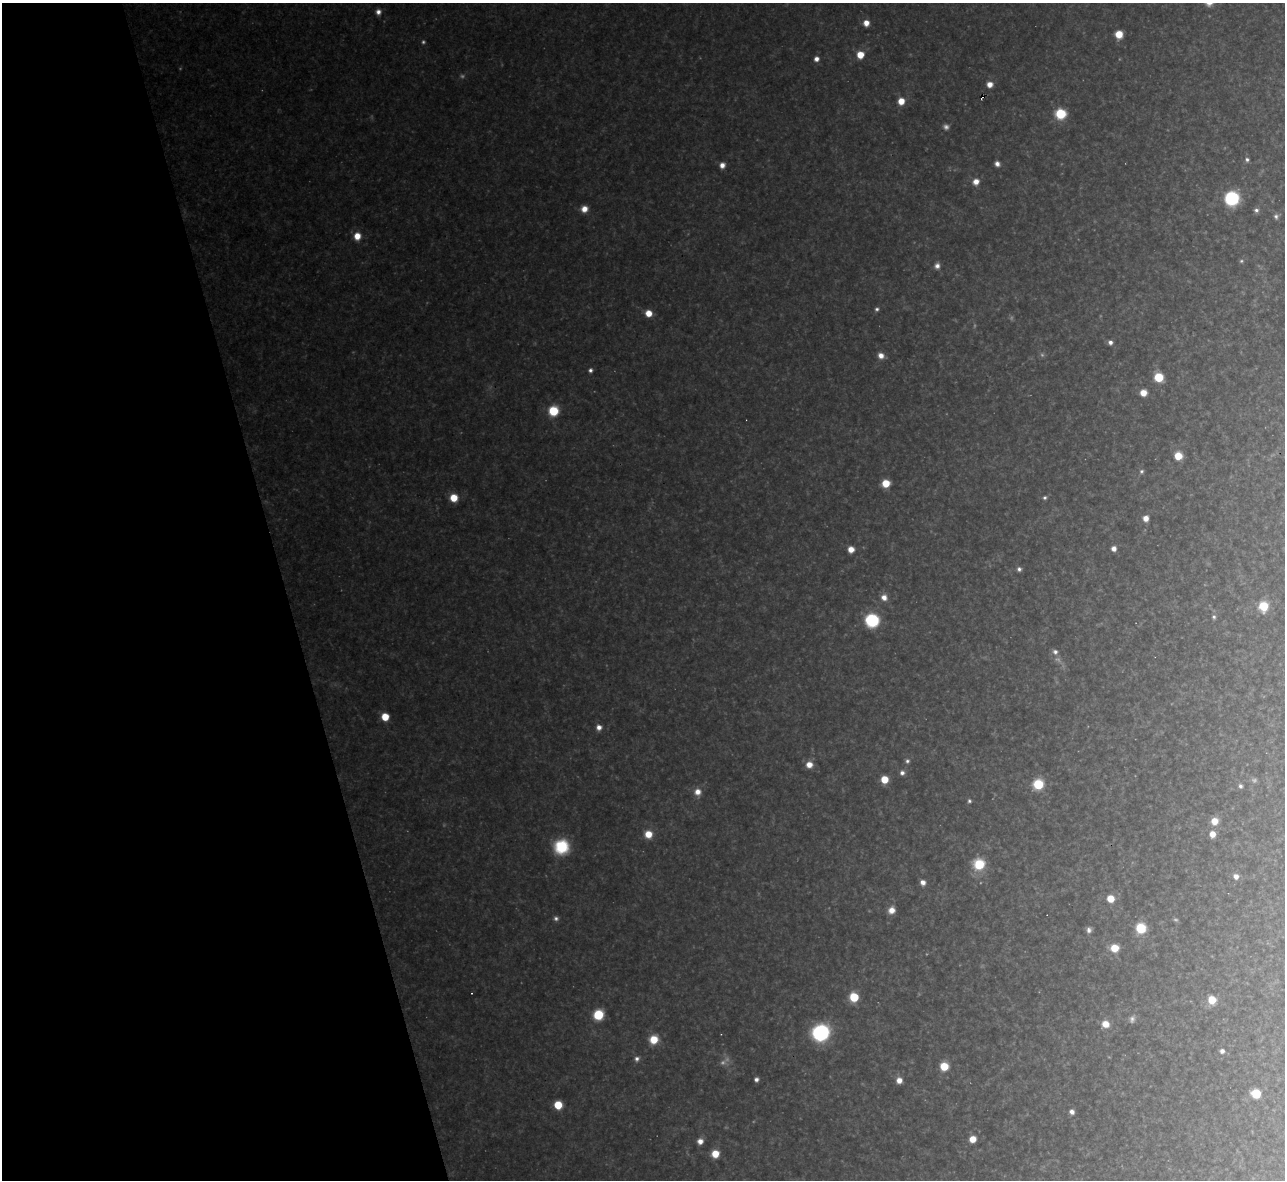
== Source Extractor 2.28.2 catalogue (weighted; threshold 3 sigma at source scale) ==
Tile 5 of 4 x 4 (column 1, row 2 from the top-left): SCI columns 1-1283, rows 2499-3676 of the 5133 x 5115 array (HDU 1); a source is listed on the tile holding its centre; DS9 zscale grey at full resolution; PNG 1287 x 1182 px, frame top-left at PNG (2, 3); no overlay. Shown black and unused: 22% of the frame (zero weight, under 3 of 4 exposures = <1% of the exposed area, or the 3 px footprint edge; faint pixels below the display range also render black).
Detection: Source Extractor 2.28.2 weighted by HDU 2 'WHT'; one run over the whole footprint, this tile lists its part. Background 0.348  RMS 0.02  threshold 0.0884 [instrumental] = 3 sigma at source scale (4.5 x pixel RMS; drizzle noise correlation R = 1.50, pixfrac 1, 0.05/0.05 arcsec/px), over >= 5 px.
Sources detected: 92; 11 too faint to see at this stretch — not listed; the other 81 listed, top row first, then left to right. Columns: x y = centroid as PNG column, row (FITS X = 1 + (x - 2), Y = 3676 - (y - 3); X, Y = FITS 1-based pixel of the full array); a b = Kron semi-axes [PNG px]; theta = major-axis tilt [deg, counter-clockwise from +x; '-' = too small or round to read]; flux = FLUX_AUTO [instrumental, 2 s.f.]
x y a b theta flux
378 12 7 6 - 10
866 23 6 5 - 18
1119 34 7 6 - 32
860 55 6 6 - 34
816 59 5 5 - 10
990 84 6 6 - 16
901 101 6 6 - 26
1061 114 7 6 - 110
1247 159 6 5 - 4.6
997 164 5 5 - 9.8
722 165 6 5 - 13
976 182 7 6 - 16
1232 198 9 8 - 220
584 209 7 6 - 19
1256 210 6 5 - 5.7
1276 216 7 6 - 5.5
357 236 8 7 - 24
937 266 7 6 - 9
877 309 5 5 - 4.3
648 313 6 6 - 26
1110 342 5 5 - 7.8
881 356 8 7 - 14
590 370 5 4 - 5.6
1159 377 7 6 - 68
1143 393 6 6 - 23
553 411 7 7 - 81
1178 456 7 6 - 39
1141 471 6 6 - 4.6
886 483 6 6 - 38
454 498 6 6 - 41
1045 498 5 5 - 4
1146 518 6 6 - 15
851 549 6 5 - 19
1114 549 5 5 - 11
1019 569 6 5 - 5.9
884 597 8 7 - 14
1263 606 7 7 - 66
1214 617 6 5 - 4.5
872 620 8 7 - 250
1055 652 7 6 - 7.5
385 717 6 5 - 42
599 727 6 6 - 12
907 761 6 5 - 4.9
809 765 7 7 - 20
902 773 6 6 - 7.4
884 779 6 6 - 40
1038 784 7 7 - 86
1240 786 6 5 - 5
698 792 8 8 - 17
969 801 5 5 - 3.8
1214 821 7 6 - 29
648 834 7 7 - 30
1212 834 6 6 - 21
561 847 16 15 - 80
979 864 9 9 - 75
1236 876 6 6 - 12
923 882 6 5 - 11
1110 899 6 6 - 34
891 910 7 6 - 19
556 918 6 5 - 5.7
1141 928 7 7 - 88
1089 930 7 6 - 7.4
1114 948 7 6 - 41
471 993 3 2 - 1.3
854 997 6 6 - 92
1212 1000 6 5 - 58
598 1015 7 6 - 100
1105 1024 8 7 - 23
821 1033 11 10 - 320
654 1040 7 7 - 43
1222 1051 5 5 - 7.4
637 1059 6 6 - 6.6
944 1066 6 6 - 54
756 1079 5 5 - 6.9
899 1080 6 6 - 17
1256 1094 6 6 - 69
558 1105 6 6 - 56
1072 1112 5 5 - 8.8
973 1139 6 5 - 27
700 1141 6 6 - 14
715 1154 6 6 - 35
Overlapping masked pixels (flux is a lower limit): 1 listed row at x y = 990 84